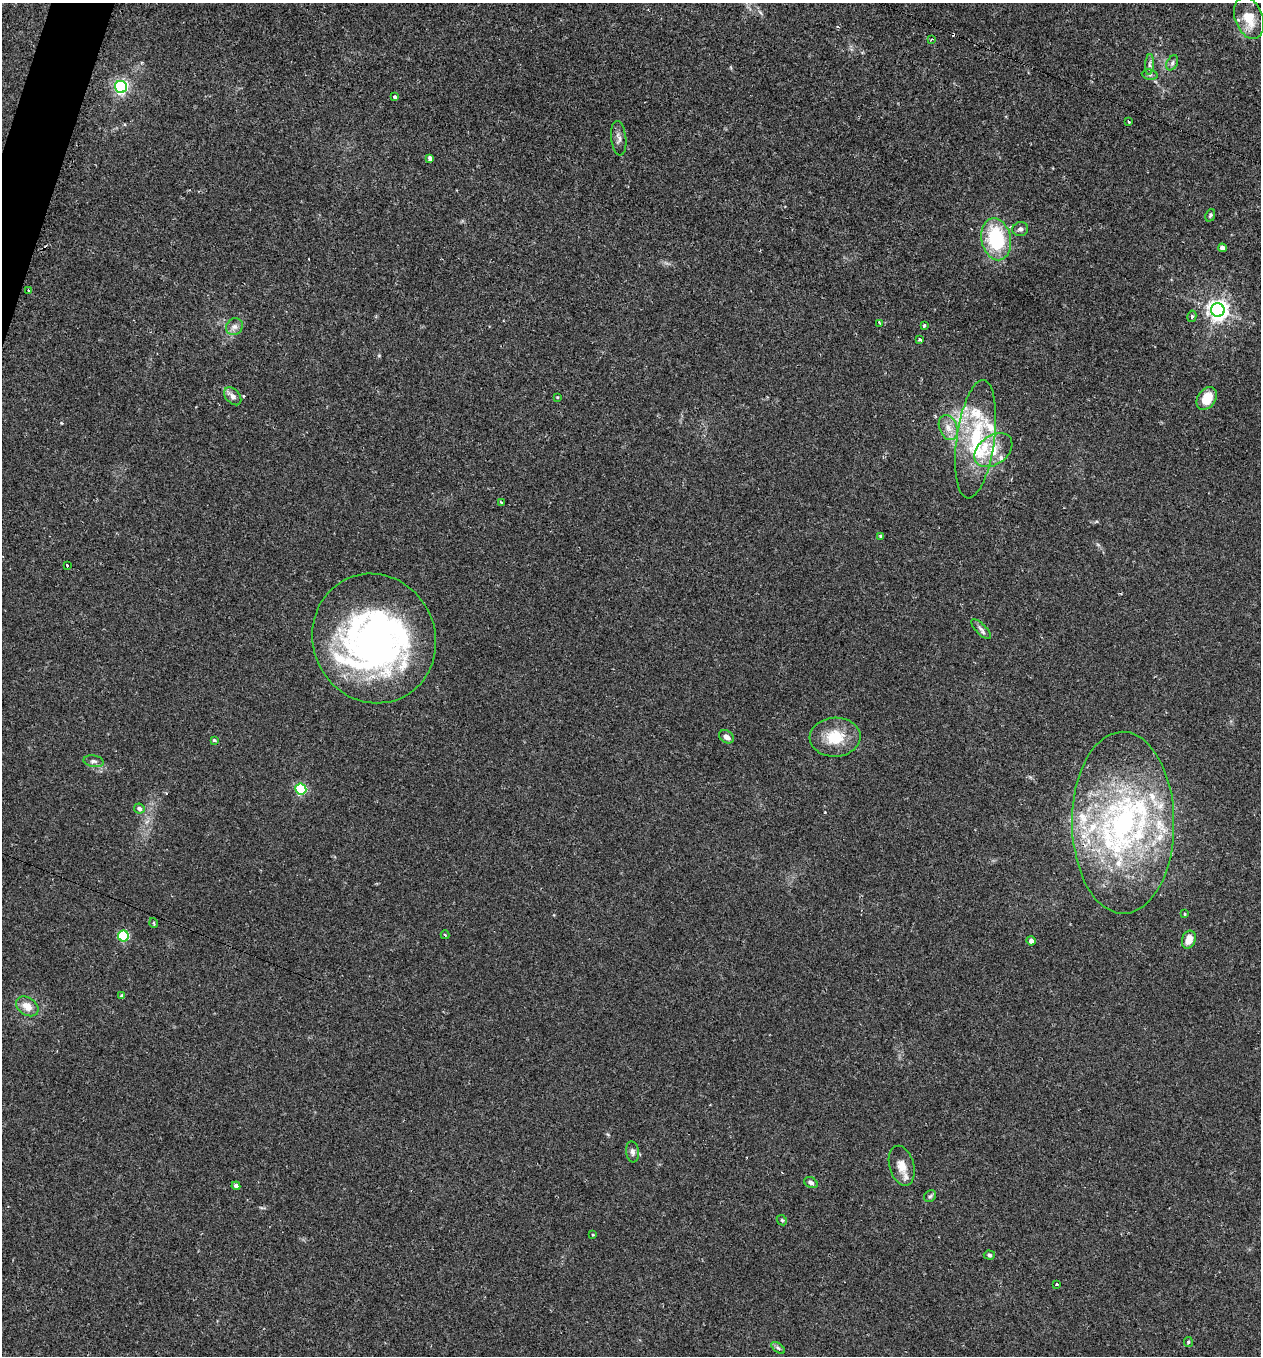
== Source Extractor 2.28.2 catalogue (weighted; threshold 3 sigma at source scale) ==
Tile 11 of 4 x 4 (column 3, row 3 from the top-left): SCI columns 2659-3917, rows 1360-2713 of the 5479 x 5487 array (HDU 1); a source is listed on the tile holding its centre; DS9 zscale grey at full resolution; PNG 1263 x 1358 px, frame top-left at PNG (2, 3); each listed source drawn as its Kron ellipse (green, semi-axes under 4 px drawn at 4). Shown black and unused: <1% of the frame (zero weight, under 2 of 3 exposures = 1% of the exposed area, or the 3 px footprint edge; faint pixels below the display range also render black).
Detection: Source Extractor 2.28.2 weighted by HDU 2 'WHT'; one run over the whole footprint, this tile lists its part. Background 0.0303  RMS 0.005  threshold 0.0227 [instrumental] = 3 sigma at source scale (4.5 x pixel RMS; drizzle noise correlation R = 1.50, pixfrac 1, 0.05/0.05 arcsec/px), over >= 5 px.
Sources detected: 76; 2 inside a brighter object's white glare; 3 cosmic-ray / hot-pixel residue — neither listed nor drawn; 13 inside a brighter listed object's ellipse — not listed separately; the other 58 listed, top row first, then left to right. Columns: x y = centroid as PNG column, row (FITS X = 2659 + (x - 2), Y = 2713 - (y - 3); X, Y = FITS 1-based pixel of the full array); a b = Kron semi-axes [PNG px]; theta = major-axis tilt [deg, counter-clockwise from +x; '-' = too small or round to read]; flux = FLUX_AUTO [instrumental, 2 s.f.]
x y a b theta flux
1249 18 21 14 -70 11
932 39 4 3 - 0.44
1172 63 8 5 61 1.2
1150 64 10 4 86 1.4
1150 75 8 5 -7 1.1
121 87 6 6 - 110
395 97 3 3 - 0.87
1129 122 3 2 - 0.83
619 138 17 7 -84 2.5
430 158 4 4 - 1.8
1210 215 6 4 68 0.78
1020 229 8 7 - 1.5
996 239 21 14 -78 37
1222 248 4 4 - 2.7
29 291 3 2 - 0.58
1218 310 7 6 - 280
1192 316 5 4 - 1
880 323 3 3 - 2.1
924 325 3 3 - 2.6
234 327 9 8 - 2.3
920 340 3 3 - 2.4
233 396 10 6 -48 2.6
557 397 4 3 - 0.41
1207 398 12 8 55 9.7
948 428 13 9 -68 4.5
976 439 59 19 82 37
993 450 21 14 36 9.8
501 502 3 2 - 0.62
880 536 3 3 - 0.8
67 565 3 3 - 2.2
981 629 13 5 -46 1.6
374 638 65 61 -66 200
726 737 8 6 -33 2.8
835 737 25 19 3 15
214 740 4 3 - 0.65
94 761 10 5 -10 1.6
301 789 5 5 - 53
139 808 5 5 - 1.6
1123 823 91 51 -90 140
1185 914 4 2 - 0.42
154 923 5 3 - 0.48
445 935 4 3 - 0.43
123 936 5 5 - 44
1189 940 9 6 71 5.5
1031 941 5 4 - 2.3
122 996 4 3 - 1.2
27 1006 12 8 -34 5.3
632 1152 10 6 -82 1.6
902 1166 20 12 -74 6.3
811 1183 7 5 -29 1.3
236 1186 4 4 - 1.8
930 1196 6 5 - 0.89
782 1220 6 4 -44 0.68
593 1235 3 2 - 0.41
989 1255 5 4 - 0.94
1056 1284 3 3 - 0.86
1188 1342 5 4 - 0.73
778 1348 8 4 -37 0.89